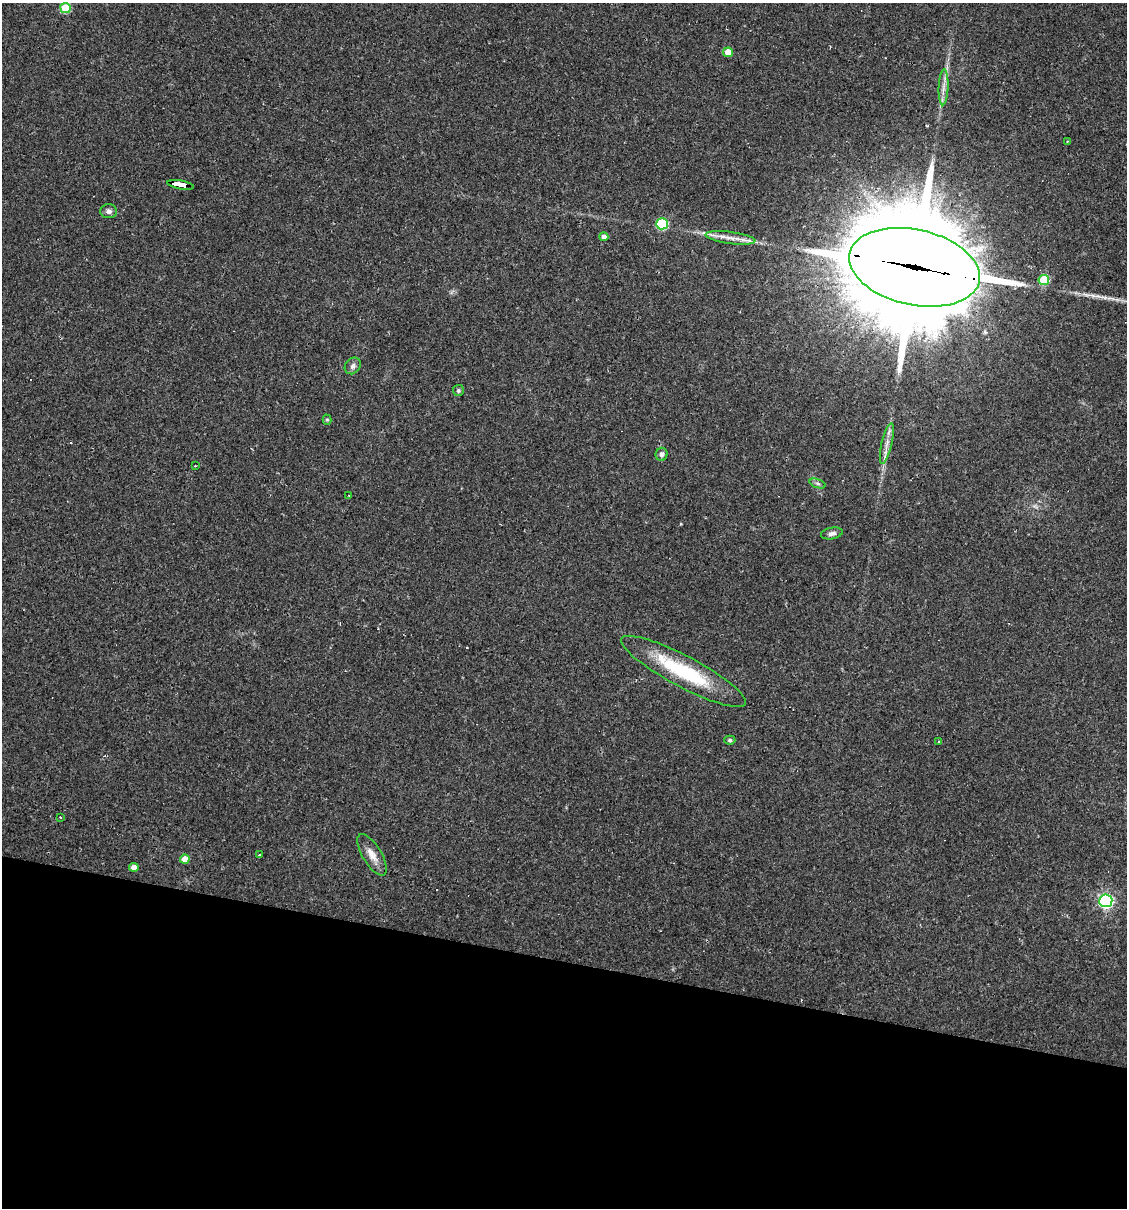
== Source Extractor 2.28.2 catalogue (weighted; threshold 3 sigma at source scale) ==
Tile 15 of 4 x 4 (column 3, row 4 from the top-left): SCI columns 2364-3488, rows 1-1206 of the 4843 x 4822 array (HDU 1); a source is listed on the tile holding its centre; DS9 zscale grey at full resolution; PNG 1129 x 1210 px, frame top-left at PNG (2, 3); each listed source drawn as its Kron ellipse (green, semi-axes under 4 px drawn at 4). Shown black and unused: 20% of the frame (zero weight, under 2 of 3 exposures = <1% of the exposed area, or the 3 px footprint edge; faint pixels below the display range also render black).
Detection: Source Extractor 2.28.2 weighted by HDU 2 'WHT'; one run over the whole footprint, this tile lists its part. Background 0.0907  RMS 0.006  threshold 0.0272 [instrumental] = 3 sigma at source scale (4.5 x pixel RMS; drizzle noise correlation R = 1.50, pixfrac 1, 0.05/0.05 arcsec/px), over >= 5 px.
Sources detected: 36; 6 cosmic-ray / hot-pixel residue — neither listed nor drawn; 1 inside a brighter listed object's ellipse — not listed separately; the other 29 listed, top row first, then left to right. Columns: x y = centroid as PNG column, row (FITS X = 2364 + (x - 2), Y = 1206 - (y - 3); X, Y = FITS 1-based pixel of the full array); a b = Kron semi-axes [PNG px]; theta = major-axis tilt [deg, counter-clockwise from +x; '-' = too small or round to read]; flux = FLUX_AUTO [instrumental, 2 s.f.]
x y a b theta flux
65 8 5 5 - 27
728 52 5 4 - 8.6
944 87 18 5 87 3.8
1068 141 4 3 - 0.5
180 185 13 3 -10 90
109 211 8 7 - 2.2
662 224 6 5 - 46
604 237 4 4 - 3.1
730 238 25 6 -8 6.6
914 267 66 38 -12 17000
1044 280 5 5 - 33
353 366 9 7 50 2.3
458 390 5 5 - 1.1
327 420 5 4 - 0.96
887 444 21 5 77 4.6
662 454 6 6 - 2.5
195 466 4 2 - 0.54
818 483 8 3 -19 1.2
349 495 3 3 - 1.8
832 533 11 5 11 2.5
683 671 70 15 -28 50
730 740 5 4 - 1.2
939 741 3 3 - 0.54
60 817 3 2 - 0.61
259 855 3 2 - 0.65
372 855 23 9 -59 6.8
185 859 5 4 - 7
134 867 4 4 - 5.5
1106 901 6 6 - 150
Overlapping masked pixels (flux is a lower limit): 2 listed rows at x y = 180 185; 914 267